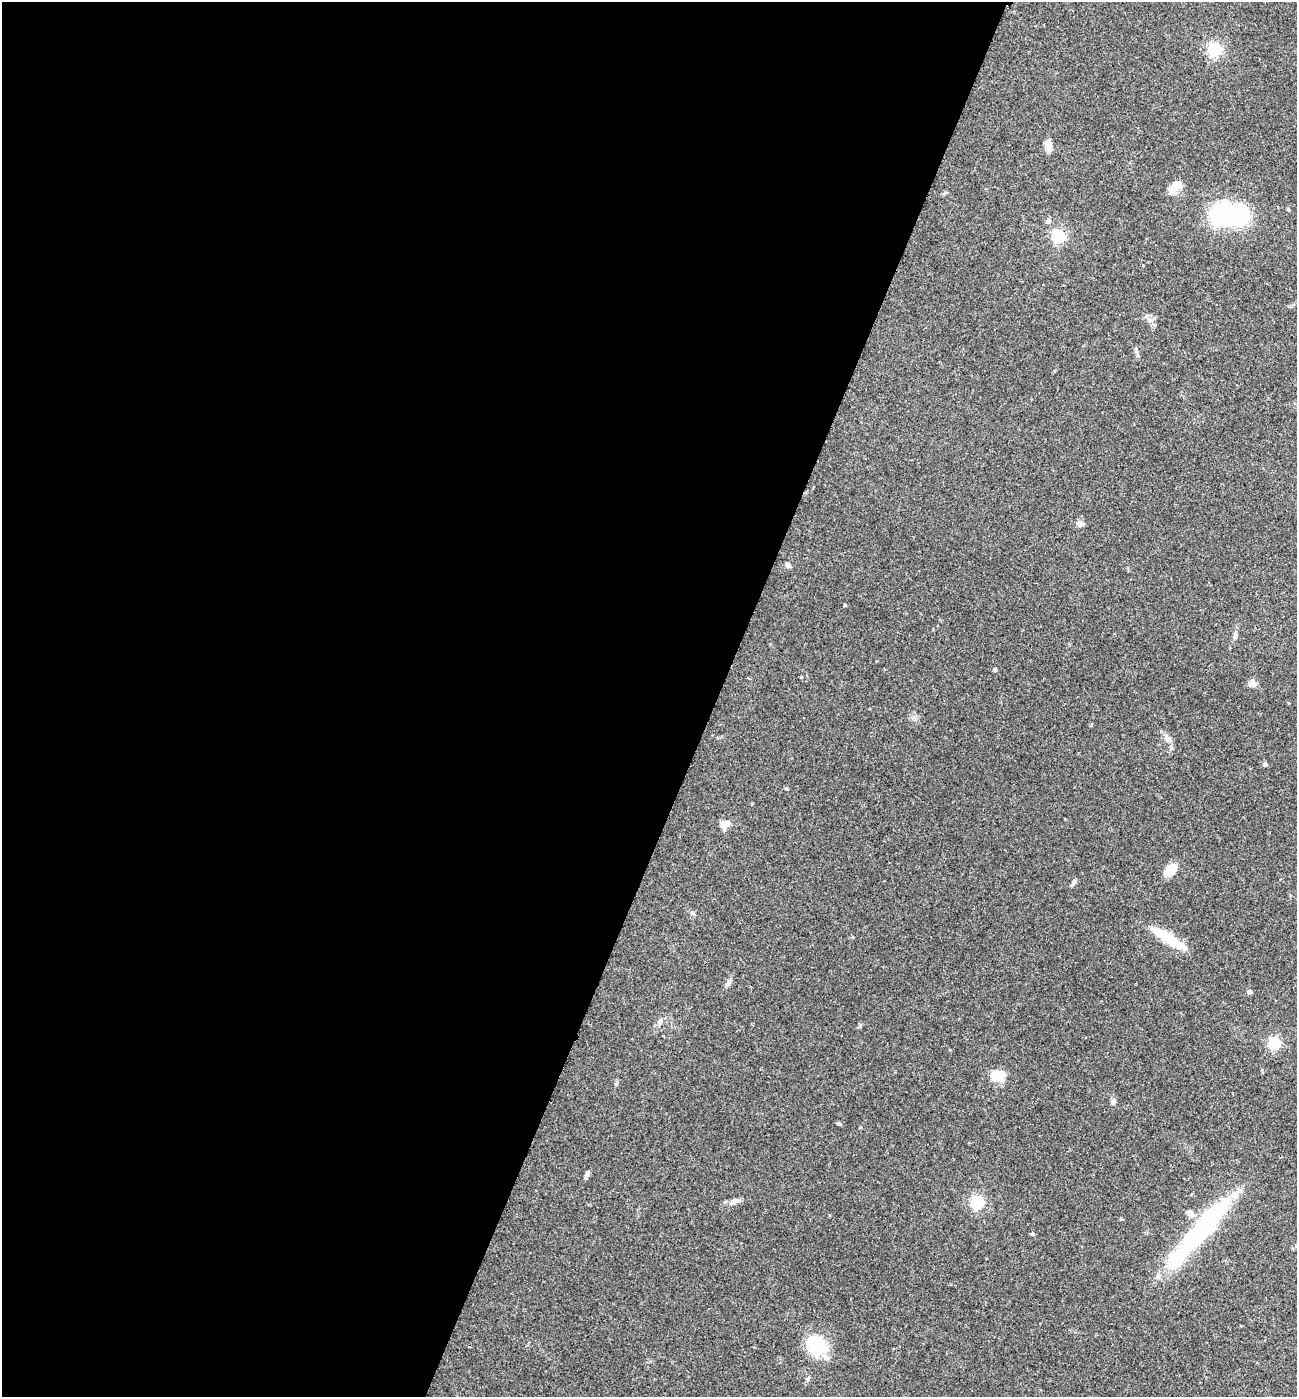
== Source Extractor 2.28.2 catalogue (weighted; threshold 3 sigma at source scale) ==
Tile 5 of 4 x 4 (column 1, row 2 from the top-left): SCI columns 145-1439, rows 2796-4190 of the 5602 x 5588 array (HDU 1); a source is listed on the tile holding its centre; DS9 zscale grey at full resolution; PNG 1299 x 1399 px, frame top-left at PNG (2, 2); no overlay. Shown black and unused: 55% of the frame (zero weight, under 2 of 3 exposures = <1% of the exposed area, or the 3 px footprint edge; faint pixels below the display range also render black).
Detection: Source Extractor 2.28.2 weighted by HDU 2 'WHT'; one run over the whole footprint, this tile lists its part. Background 0.102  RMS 0.0072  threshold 0.0324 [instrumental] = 3 sigma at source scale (4.5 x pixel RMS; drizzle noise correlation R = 1.50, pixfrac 1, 0.05/0.05 arcsec/px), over >= 5 px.
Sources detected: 33; all 33 listed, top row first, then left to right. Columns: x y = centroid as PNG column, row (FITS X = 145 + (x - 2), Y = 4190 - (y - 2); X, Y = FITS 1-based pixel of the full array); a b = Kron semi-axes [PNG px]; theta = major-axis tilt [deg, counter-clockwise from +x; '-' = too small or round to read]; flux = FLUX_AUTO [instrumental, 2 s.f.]
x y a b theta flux
1214 50 6 6 - 130
1048 147 14 9 -86 5.1
1176 186 15 9 48 9.4
1228 215 39 23 3 88
1048 221 5 5 - 3
1058 236 6 6 - 120
1080 524 10 7 -2 2.9
788 565 7 5 -49 1.8
1235 636 11 5 85 2.2
995 670 4 4 - 1.5
801 677 4 3 - 0.59
1253 683 11 9 -48 3.7
1168 738 13 7 -56 3.9
1265 764 6 5 - 1.6
786 789 5 4 - 0.87
725 824 14 8 16 5.4
1170 870 10 6 50 21
1073 883 10 5 64 1.6
1168 938 44 9 -32 23
728 983 10 6 53 2.4
1249 992 4 4 - 3.1
660 1022 9 5 75 2.3
1274 1043 6 5 - 96
999 1076 18 14 5 10
1113 1102 7 6 - 1.9
839 1124 6 3 0 0.89
587 1174 10 4 67 2.3
734 1201 14 7 33 3.7
977 1203 6 6 - 110
1190 1213 10 7 -43 3.7
1198 1233 100 18 49 100
1032 1234 5 4 - 1.4
817 1345 24 18 -31 31
Unlisted compact peaks at least as high as the median listed source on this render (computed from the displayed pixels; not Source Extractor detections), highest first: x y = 845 605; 692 913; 1288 209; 860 1026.